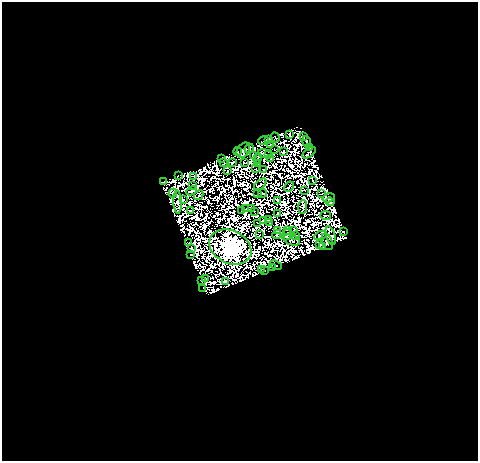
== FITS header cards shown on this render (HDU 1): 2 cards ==
NAXIS1  =                  476
NAXIS2  =                  459

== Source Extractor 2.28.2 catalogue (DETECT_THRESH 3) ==
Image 476 x 459 px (HDU 1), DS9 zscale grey, 1 PNG px = 1 image px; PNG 480 x 463 px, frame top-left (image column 1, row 459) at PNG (2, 2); each listed source drawn as its Kron ellipse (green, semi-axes under 4 px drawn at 4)
Background 0.966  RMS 2.5e-04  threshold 7.41e-04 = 3 sigma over >= 5 px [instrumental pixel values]
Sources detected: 220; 136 with non-positive FLUX_AUTO (blend fragments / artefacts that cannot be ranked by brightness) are neither listed nor drawn; the other 84 listed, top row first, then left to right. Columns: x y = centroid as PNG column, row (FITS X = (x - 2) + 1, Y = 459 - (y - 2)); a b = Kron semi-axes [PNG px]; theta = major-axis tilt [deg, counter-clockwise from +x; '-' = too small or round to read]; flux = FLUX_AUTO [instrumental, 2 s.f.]
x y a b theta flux
290 135 3 2 - 45
303 136 3 2 - 26
275 137 5 2 - 22
269 139 4 2 - 57
263 141 5 3 - 60
307 141 5 3 - 38
271 145 2 2 - 19
249 148 5 3 - 52
310 148 3 2 - 30
274 149 3 2 - 16
243 150 8 6 57 220
237 152 4 2 - 49
283 152 3 3 - 83
309 153 7 3 36 19
265 154 7 2 -17 19
254 155 3 3 - 29
269 155 2 2 - 49
221 158 3 2 - 9.1
258 158 5 2 - 40
271 158 3 2 - 20
224 162 4 2 - 4
233 162 4 2 - 1.3
244 163 2 2 - 32
258 164 2 2 - 22
256 169 2 2 - 18
263 169 2 2 - 10
227 171 3 2 - 28
178 175 3 2 - 11
194 176 2 2 - 30
313 180 4 2 - 82
163 182 4 3 - 70
260 184 7 2 43 35
193 185 3 2 - 3.1
289 186 6 2 41 32
305 190 2 2 - 17
191 191 5 2 - 27
173 193 5 2 - 50
257 193 2 2 - 9
263 193 4 2 - 29
321 194 2 2 - 30
199 195 5 2 - 36
329 198 6 3 16 180
183 200 3 2 - 23
277 201 4 2 - 5.1
177 202 11 4 -87 24
330 202 4 4 - 130
303 207 7 2 86 57
251 208 2 2 - 16
245 209 4 2 - 16
242 210 3 2 - 2
190 211 4 2 - 43
254 211 3 2 - 44
278 214 3 3 - 5.3
326 215 5 2 - 45
268 219 3 2 - 26
263 221 4 2 - 39
257 223 2 2 - 8.8
269 223 3 2 - 2.3
287 230 2 2 - 19
294 230 4 3 - 51
277 231 3 2 - 6.9
344 232 3 3 - 68
259 235 2 2 - 6.5
277 235 4 3 - 11
286 235 5 4 - 14
295 235 4 2 - 32
321 235 6 3 25 9.2
331 236 9 4 -72 110
292 240 8 5 -20 48
327 242 8 5 -70 9.4
189 243 4 2 - 5.5
320 244 3 2 - 15
230 247 22 16 -27 150000
323 247 3 2 - 55
191 248 3 2 - 17
190 255 3 2 - 9.6
276 265 6 2 -25 51
272 267 4 3 - 35
261 270 3 2 - 32
264 271 3 2 - 13
206 279 4 2 - 12
201 280 4 3 - 63
225 281 3 2 - 52
203 288 2 2 - 13
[136 non-positive-flux detections neither listed nor drawn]